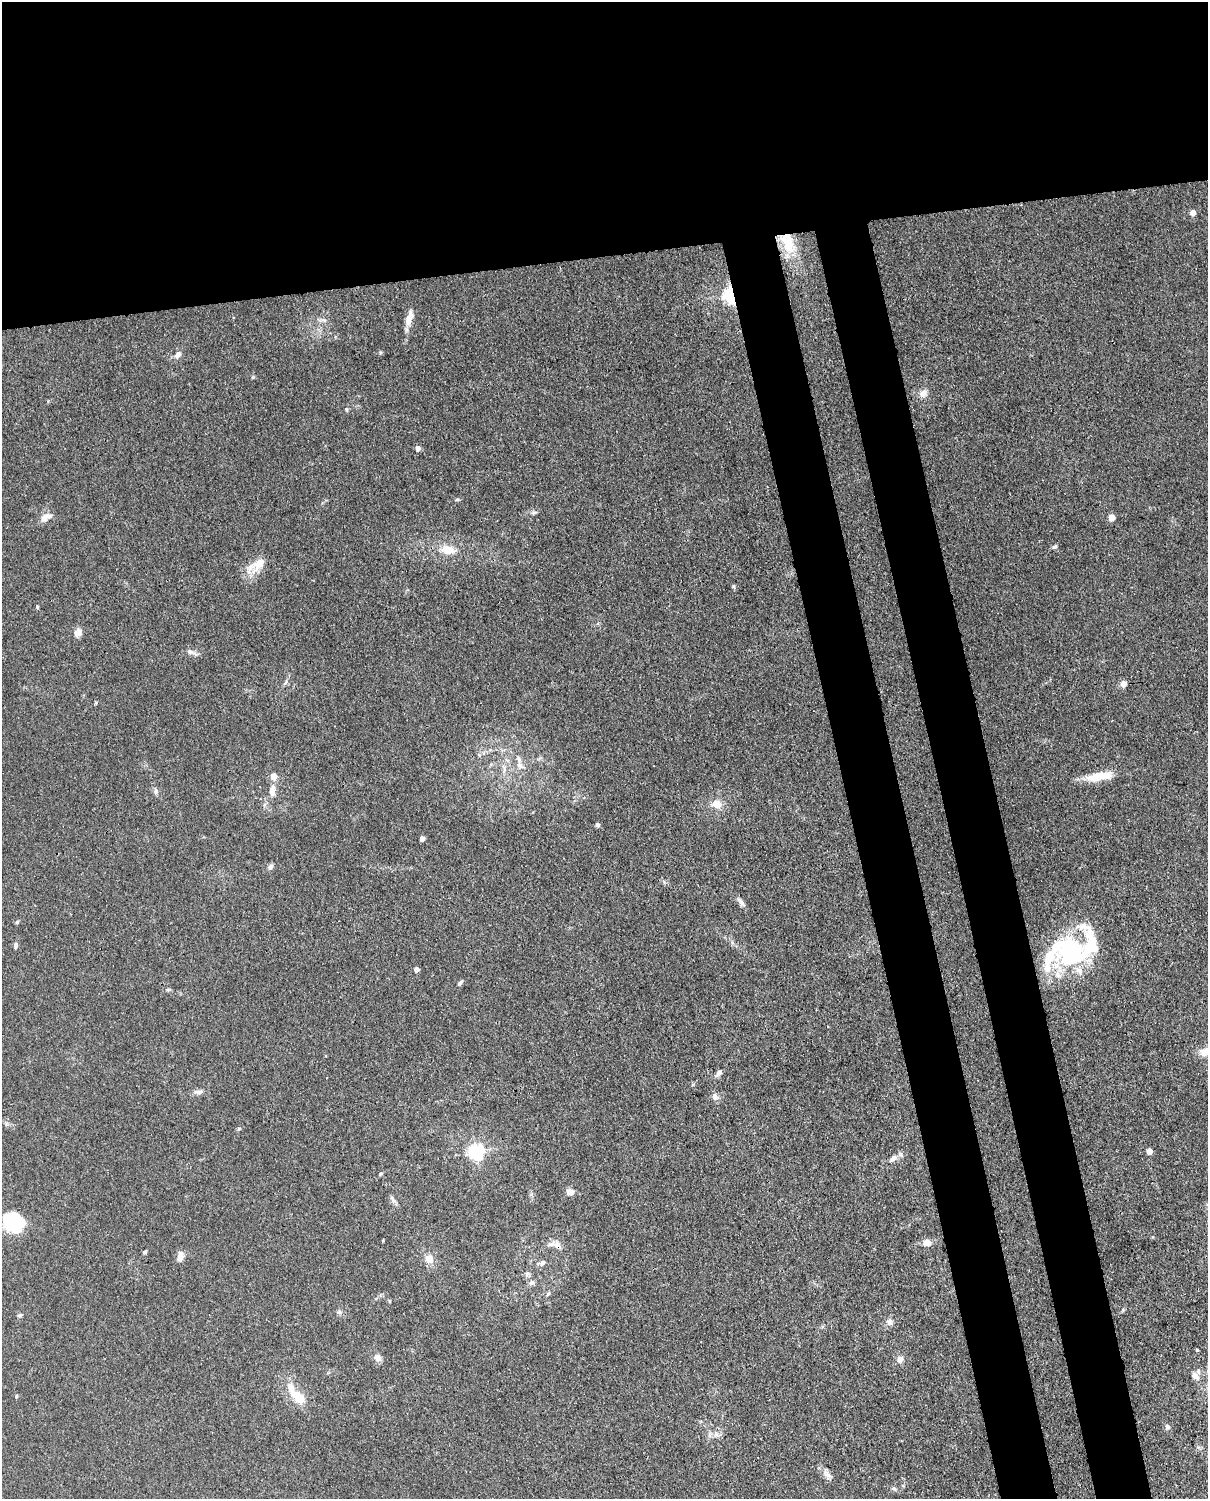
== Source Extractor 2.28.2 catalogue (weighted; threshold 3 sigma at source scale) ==
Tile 2 of 4 x 3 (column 2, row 1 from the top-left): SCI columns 1298-2503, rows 3150-4646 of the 5004 x 4912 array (HDU 1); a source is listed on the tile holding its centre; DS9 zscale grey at full resolution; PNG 1210 x 1501 px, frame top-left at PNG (2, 2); no overlay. Shown black and unused: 25% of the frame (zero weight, under 3 of 4 exposures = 7% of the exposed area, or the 3 px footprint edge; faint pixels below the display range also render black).
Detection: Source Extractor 2.28.2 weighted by HDU 2 'WHT'; one run over the whole footprint, this tile lists its part. Background 0.0294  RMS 0.0028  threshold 0.0124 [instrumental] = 3 sigma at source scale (4.5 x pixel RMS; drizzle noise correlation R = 1.50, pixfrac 1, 0.05/0.05 arcsec/px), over >= 5 px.
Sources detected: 79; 2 inside a brighter object's white glare — not listed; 6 inside a brighter listed object's ellipse — not listed separately; the other 71 listed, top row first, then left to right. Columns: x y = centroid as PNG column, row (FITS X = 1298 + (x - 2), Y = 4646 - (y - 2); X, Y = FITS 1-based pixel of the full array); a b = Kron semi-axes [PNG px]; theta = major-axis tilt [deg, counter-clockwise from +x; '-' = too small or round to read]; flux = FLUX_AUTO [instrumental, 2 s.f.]
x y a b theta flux
1193 212 5 4 - 2.3
788 243 31 16 -66 9.4
731 295 7 4 -80 100
409 318 18 7 76 2.9
323 320 10 6 -9 0.92
178 354 11 7 45 1.3
923 393 10 9 - 1.8
346 409 6 4 -72 0.37
418 448 5 4 - 1.5
457 499 6 4 1 0.34
534 512 9 5 23 0.66
46 517 16 9 27 2.2
1112 517 5 4 - 4.5
1055 547 7 5 47 0.56
448 550 17 11 -6 4.4
259 563 19 12 50 4.3
37 607 5 3 - 0.32
78 632 10 8 58 2
190 652 13 6 -18 1.2
286 682 7 4 70 0.49
1123 684 8 7 - 1.6
96 703 5 3 - 0.27
519 765 10 8 -60 1.6
504 770 12 5 77 1.1
273 776 6 5 - 2.9
1098 777 32 11 11 6
156 791 9 4 -90 0.61
272 791 14 7 87 2
717 804 11 9 -24 3.1
597 825 6 5 - 0.63
422 839 4 4 - 1.6
270 867 8 6 35 0.77
741 902 16 5 -49 1.1
16 945 10 4 82 0.6
1069 951 52 33 68 28
416 969 4 4 - 1.7
460 983 8 4 49 0.56
718 1073 9 6 54 1.1
198 1092 13 6 -2 1.1
715 1096 9 8 - 1.3
1149 1151 5 4 - 3
476 1152 6 6 - 83
893 1158 10 6 44 1.5
381 1174 5 4 - 0.36
570 1192 8 7 - 1.8
393 1199 11 5 -55 0.85
13 1223 27 23 30 11
383 1241 4 2 - 0.24
927 1243 10 8 10 2.1
557 1245 14 9 -44 2.1
145 1252 5 4 - 0.45
180 1256 13 7 80 1.8
429 1259 10 10 - 2.5
542 1263 8 6 43 0.96
527 1274 7 6 - 0.67
532 1283 8 7 - 0.92
548 1294 7 3 37 0.4
1123 1310 5 5 - 0.36
339 1312 6 5 - 0.61
20 1315 6 4 16 0.46
890 1322 9 9 - 1.4
1197 1350 4 3 - 0.32
378 1358 11 9 -42 1.4
900 1359 9 8 - 1.4
1195 1376 13 8 -46 1.8
294 1394 32 10 -62 5.5
16 1396 5 3 - 0.32
1167 1427 8 5 -42 0.65
716 1434 8 6 55 1
827 1474 13 7 -45 1.5
893 1488 8 5 -7 0.55
Overlapping masked pixels (flux is a lower limit): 3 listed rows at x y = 788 243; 731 295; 557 1245
Unlisted compact peaks at least as high as the median listed source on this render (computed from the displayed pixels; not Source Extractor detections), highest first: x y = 733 586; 17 922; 380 352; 239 1128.